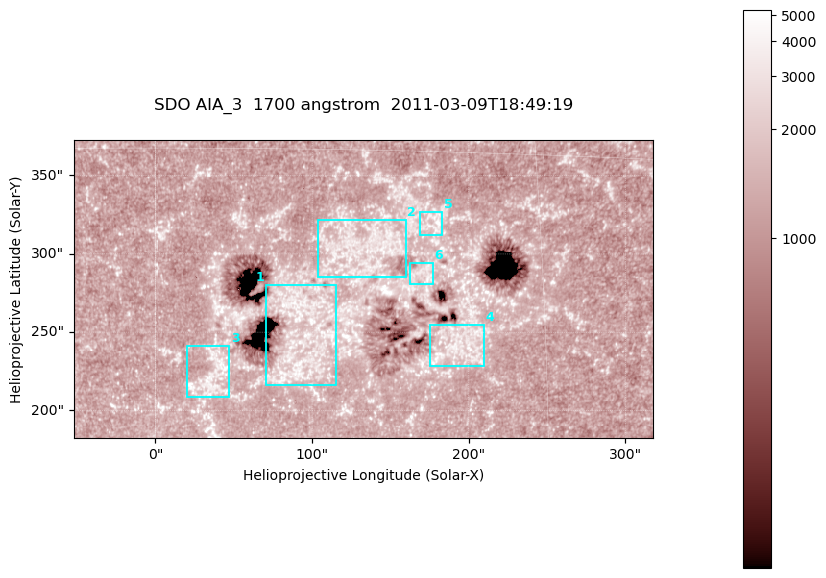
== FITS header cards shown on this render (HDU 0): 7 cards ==
TELESCOP= 'SDO     '           /
INSTRUME= 'AIA_3   '           /
WAVELNTH=                 1700 /
WAVEUNIT= 'angstrom'           /
DATE-OBS= '2011-03-09T18:49:19.712' /
CTYPE1  = 'HPLN-TAN'           /
CTYPE2  = 'HPLT-TAN'           /

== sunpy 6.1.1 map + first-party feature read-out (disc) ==
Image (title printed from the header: SDO AIA_3  1700 angstrom  2011-03-09T18:49:19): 603 x 310 px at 0.613 arcsec/px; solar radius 967 arcsec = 1577 px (partial field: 2.4% of the solar disc is inside the frame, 100% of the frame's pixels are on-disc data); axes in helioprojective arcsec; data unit not stated in the header (colour bar unlabelled)
Pointing: header CRPIX1/2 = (2053.97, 2042.58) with CRVAL1/2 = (0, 0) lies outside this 603 x 310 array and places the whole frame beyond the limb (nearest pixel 1.43 R_sun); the SolarSoft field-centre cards XCEN/YCEN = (132.6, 277.6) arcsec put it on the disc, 1874 arcsec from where CRPIX/CRVAL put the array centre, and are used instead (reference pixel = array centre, CRVAL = XCEN/YCEN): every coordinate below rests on XCEN/YCEN
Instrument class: DISC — disc imager (sunpy class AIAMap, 1700 A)
Bright regions (active regions / flare kernels): reference = the on-disc median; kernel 5 px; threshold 5 sigma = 1499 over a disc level ~1256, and >= 1.15x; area >= 186 px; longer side >= 4 px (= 2.5 arcsec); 6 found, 6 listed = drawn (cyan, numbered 1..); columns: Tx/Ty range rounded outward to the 2 arcsec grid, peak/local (2 s.f.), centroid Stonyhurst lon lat
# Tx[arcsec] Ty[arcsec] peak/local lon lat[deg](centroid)
1 70..116 216..280 3.6 +6 +8
2 102..160 284..322 3.2 +8 +11
3 20..48 208..242 3.8 +2 +6
4 174..210 228..256 3.3 +12 +7
5 168..184 312..328 3.7 +11 +12
6 162..178 280..294 3.1 +10 +10